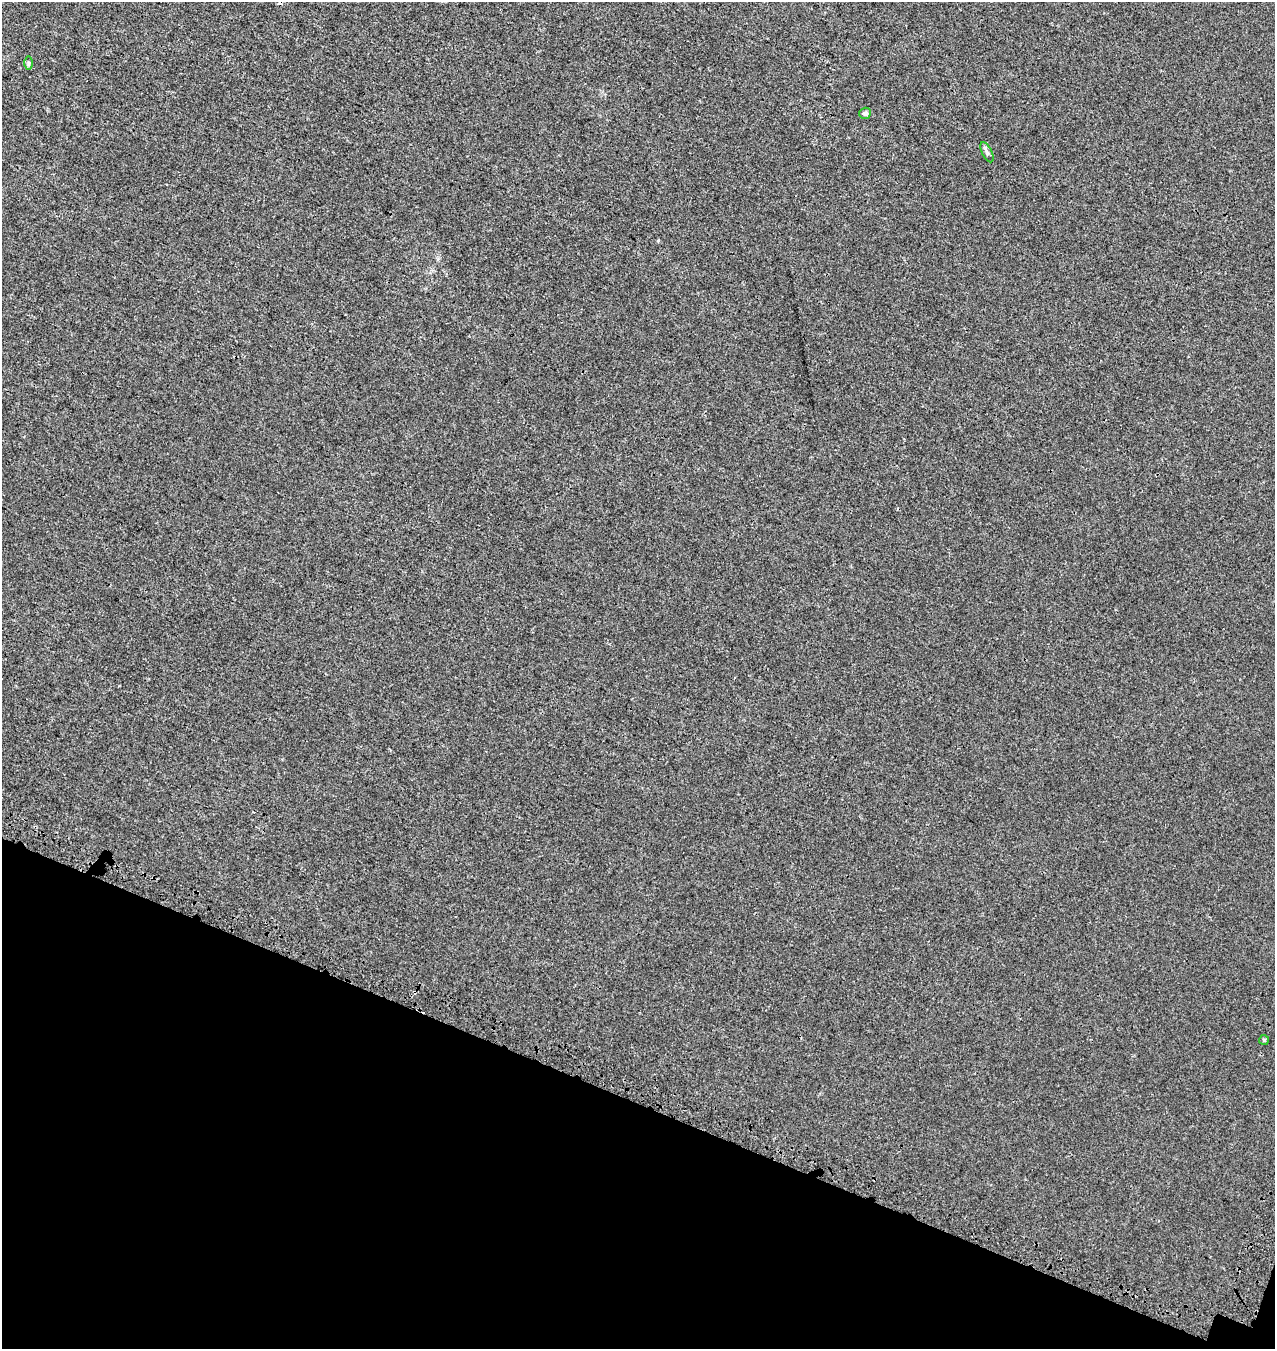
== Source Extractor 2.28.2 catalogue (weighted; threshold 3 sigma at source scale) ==
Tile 15 of 4 x 4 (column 3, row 4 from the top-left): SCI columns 2872-4144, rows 142-1488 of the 5806 x 5664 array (HDU 1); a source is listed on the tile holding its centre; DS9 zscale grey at full resolution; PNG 1277 x 1351 px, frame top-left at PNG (2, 2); each listed source drawn as its Kron ellipse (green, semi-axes under 4 px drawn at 4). Shown black and unused: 18% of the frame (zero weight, under 3 of 4 exposures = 9% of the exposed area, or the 3 px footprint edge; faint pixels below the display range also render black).
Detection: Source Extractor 2.28.2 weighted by HDU 2 'WHT'; one run over the whole footprint, this tile lists its part. Background 0.00173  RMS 0.0029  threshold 0.013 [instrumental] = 3 sigma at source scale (4.5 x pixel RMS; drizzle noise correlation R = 1.50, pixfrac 1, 0.0396/0.0396 arcsec/px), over >= 5 px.
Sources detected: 6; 2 cosmic-ray / hot-pixel residue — neither listed nor drawn; the other 4 listed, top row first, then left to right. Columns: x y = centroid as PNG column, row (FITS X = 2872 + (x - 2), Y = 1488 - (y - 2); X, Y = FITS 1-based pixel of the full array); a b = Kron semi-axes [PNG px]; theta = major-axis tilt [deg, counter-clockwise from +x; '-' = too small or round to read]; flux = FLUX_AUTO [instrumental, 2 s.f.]
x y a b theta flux
28 63 7 4 -90 0.46
865 113 6 5 - 0.81
987 152 11 5 -64 0.74
1264 1040 5 5 - 0.34